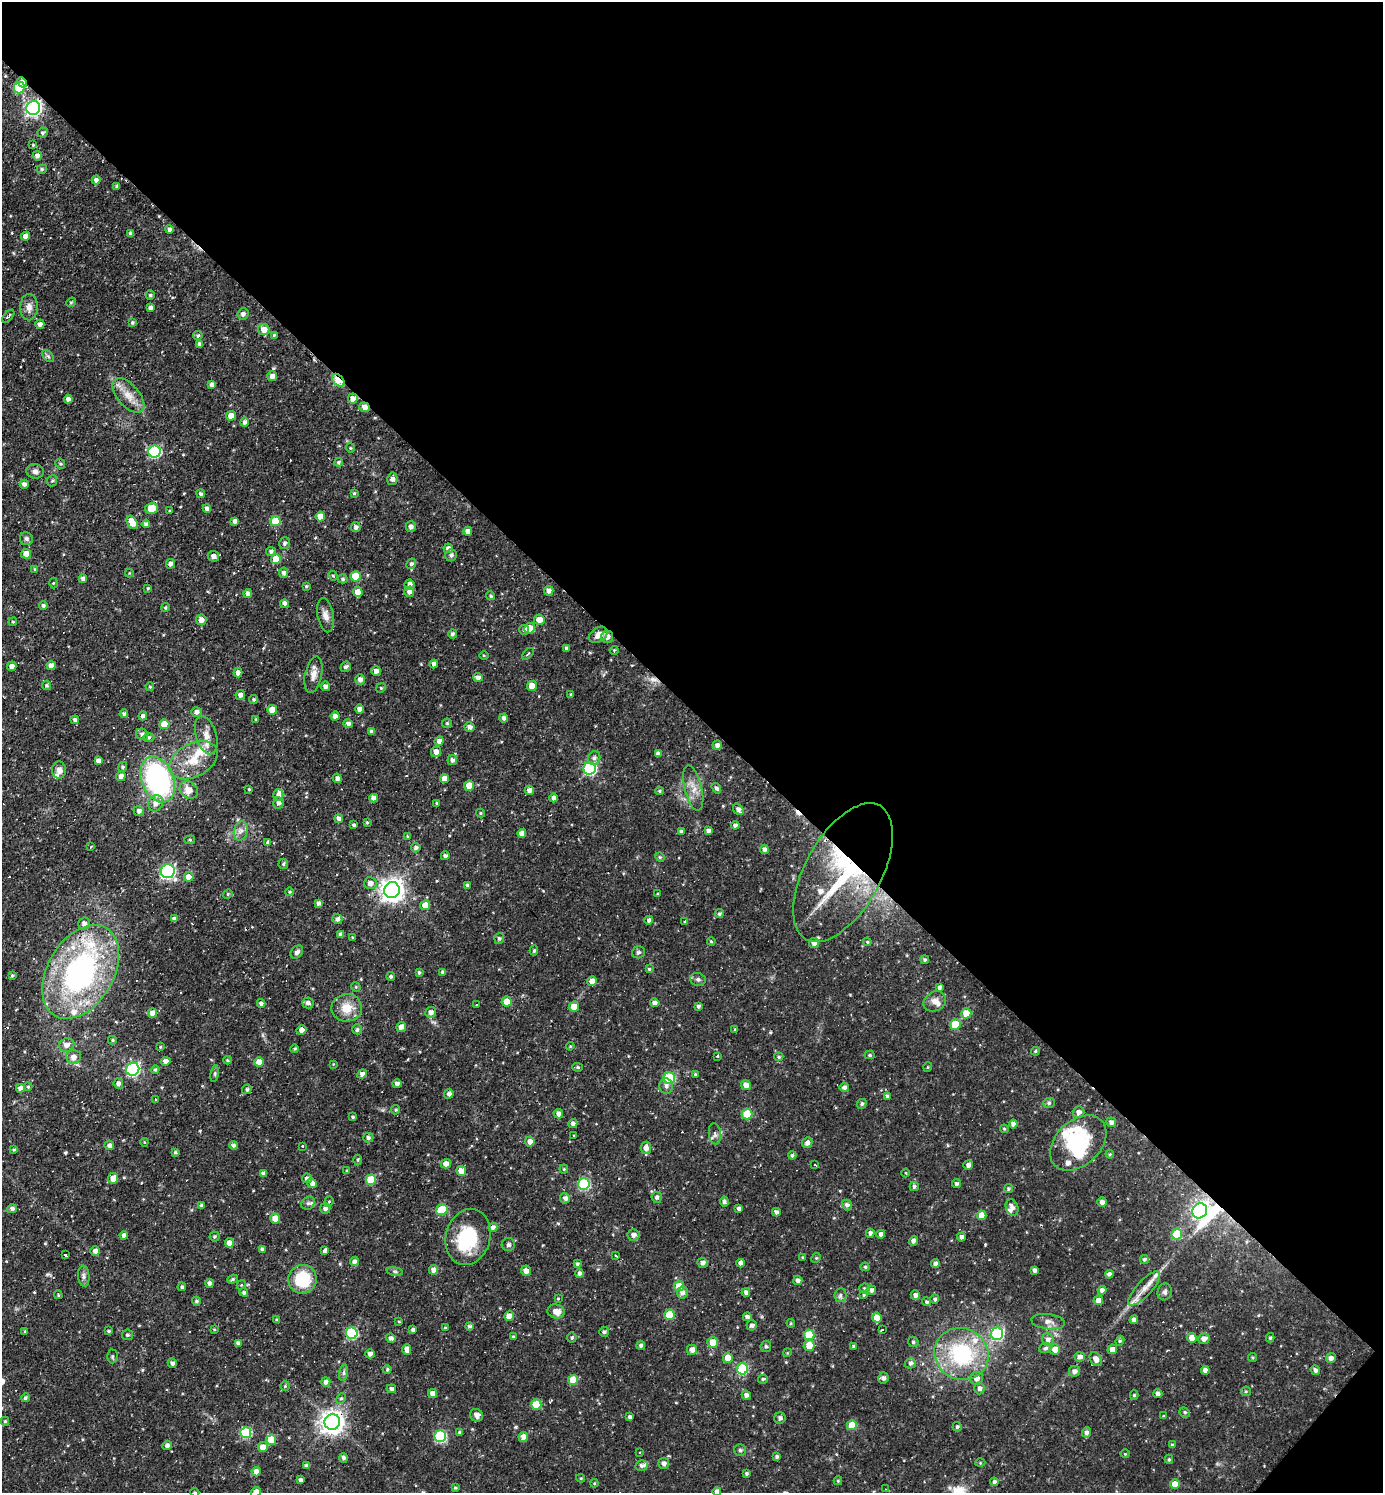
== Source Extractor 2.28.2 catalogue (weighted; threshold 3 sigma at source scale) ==
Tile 8 of 4 x 4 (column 4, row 2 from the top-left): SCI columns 4437-5817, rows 2983-4473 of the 5967 x 5964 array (HDU 1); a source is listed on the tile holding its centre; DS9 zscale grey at full resolution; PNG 1385 x 1495 px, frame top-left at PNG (2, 2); each listed source drawn as its Kron ellipse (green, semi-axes under 4 px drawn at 4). Shown black and unused: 48% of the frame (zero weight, under 2 of 3 exposures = <1% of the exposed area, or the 3 px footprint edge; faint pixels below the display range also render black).
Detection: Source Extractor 2.28.2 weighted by HDU 2 'WHT'; one run over the whole footprint, this tile lists its part. Background 0.107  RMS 0.0065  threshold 0.0293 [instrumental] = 3 sigma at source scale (4.5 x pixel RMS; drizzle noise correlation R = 1.50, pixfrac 1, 0.05/0.05 arcsec/px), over >= 5 px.
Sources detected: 539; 3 inside a brighter object's white glare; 10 cosmic-ray / hot-pixel residue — neither listed nor drawn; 15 inside a brighter listed object's ellipse — not listed separately; of the other 511, all 500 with FLUX_AUTO >= 0.568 (the completeness limit of this list) listed and drawn (11 fainter detections not listed), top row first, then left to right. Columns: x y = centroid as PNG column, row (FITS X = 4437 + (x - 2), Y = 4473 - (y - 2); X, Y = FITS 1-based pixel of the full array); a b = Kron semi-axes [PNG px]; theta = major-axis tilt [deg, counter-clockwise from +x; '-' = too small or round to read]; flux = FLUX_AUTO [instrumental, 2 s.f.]
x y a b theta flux
22 82 5 3 - 4.1
19 88 6 5 - 26
33 108 7 6 - 190
43 132 5 5 - 1.4
33 145 3 3 - 0.65
37 156 4 4 - 2.5
42 169 5 4 - 1.1
96 180 4 4 - 2.7
117 186 3 3 - 1.4
169 230 4 4 - 1.9
131 233 4 4 - 2.1
25 236 4 4 - 4.2
150 295 4 4 - 1.1
71 302 5 4 - 0.87
29 307 13 9 89 4.4
150 308 4 4 - 2.4
243 314 5 5 - 2.5
8 316 8 3 48 1.1
132 323 4 3 - 1
40 324 4 4 - 2.5
264 330 6 5 - 6.4
274 335 4 3 - 0.69
198 336 5 4 - 1.1
200 344 4 4 - 2.5
48 356 7 4 -45 1.3
272 376 5 5 - 3
338 380 7 5 -46 32
212 385 4 4 - 2.6
128 396 21 11 -50 8.8
353 398 5 5 - 5.3
68 399 4 4 - 3.3
365 407 5 5 - 4.3
231 416 5 4 - 7.4
245 422 5 4 - 1.9
350 448 5 4 - 0.79
154 452 6 6 - 74
339 462 4 4 - 1.5
60 464 5 4 - 0.96
35 471 9 7 -7 2.8
392 479 6 5 - 2.3
52 481 6 5 - 1.1
24 484 4 4 - 2.6
354 493 4 4 - 0.92
201 494 4 4 - 1.5
151 508 6 5 - 12
207 509 4 4 - 2.5
170 511 3 2 - 0.75
320 516 5 4 - 7.2
235 521 4 4 - 2.3
275 521 5 5 - 17
132 522 7 4 -58 9.7
146 524 4 4 - 2.4
356 527 5 5 - 2.3
411 527 5 5 - 2.4
468 531 4 4 - 3.4
26 539 7 6 - 1.7
284 543 6 5 - 1.9
448 548 4 4 - 2.5
271 551 5 4 - 1.5
26 554 5 5 - 6.2
451 555 6 5 - 1.8
213 556 6 5 - 3.1
276 559 5 5 - 11
170 564 5 4 - 2.7
411 564 5 4 - 1.6
35 569 4 3 - 0.67
129 573 4 4 - 0.59
284 573 5 4 - 1.9
333 576 5 4 - 0.83
355 576 5 5 - 18
83 579 4 4 - 2.8
343 579 5 4 - 1.2
53 583 5 3 - 0.72
409 585 5 5 - 3
306 586 4 3 - 0.86
148 588 4 3 - 0.78
549 591 5 4 - 3.1
358 592 5 5 - 7.9
409 592 5 5 - 2.9
248 594 4 4 - 3
491 596 4 4 - 1.1
284 603 4 4 - 2.5
43 606 4 4 - 1.8
165 607 5 4 - 0.85
326 615 17 8 -79 4.3
201 620 5 5 - 4
539 620 5 5 - 6
13 622 4 4 - 0.83
529 628 5 5 - 8
524 630 5 4 - 1.4
452 634 4 4 - 1.6
598 635 10 7 34 4.9
607 637 6 6 - 3.4
566 648 3 3 - 1.3
614 650 4 4 - 0.76
528 654 7 2 45 0.69
484 655 4 3 - 0.63
434 664 4 4 - 2.5
12 666 5 4 - 3
51 666 4 4 - 4.7
346 667 6 5 - 1.8
376 671 5 5 - 2.9
238 673 5 4 - 3.6
313 675 18 8 78 5.3
478 677 5 4 - 2.5
360 679 5 5 - 3.3
47 685 4 4 - 1.1
325 686 5 4 - 2.3
532 686 5 5 - 7.7
150 687 4 4 - 0.8
381 688 5 4 - 0.85
571 694 4 3 - 0.72
240 695 5 5 - 2.7
254 699 4 4 - 1.3
359 709 4 4 - 3.1
272 710 5 5 - 8
196 712 5 4 - 2.9
124 714 4 4 - 1.9
143 716 4 4 - 2.6
335 716 4 4 - 3
504 718 4 4 - 2.3
256 719 3 3 - 0.67
75 720 4 4 - 1.9
348 723 5 4 - 2
447 723 5 5 - 0.75
164 724 5 5 - 11
469 727 5 5 - 2.5
371 732 4 3 - 2.2
142 734 6 5 - 2.5
206 735 20 10 -73 7
149 738 5 4 - 1.4
439 741 4 4 - 2.8
717 745 4 4 - 2.5
436 752 5 5 - 4
658 754 4 4 - 2.4
594 758 7 6 - 2.1
193 760 26 16 28 19
452 760 5 5 - 2.3
98 761 4 4 - 2.8
123 767 5 4 - 0.95
590 768 6 6 - 88
59 770 8 7 - 3.2
121 776 5 4 - 3.5
337 778 5 4 - 2.6
444 779 4 4 - 5.8
158 780 24 16 -67 120
469 786 5 5 - 11
693 788 23 8 -76 7.5
716 788 5 4 - 1.6
249 789 3 3 - 0.7
189 790 10 8 -41 6.3
529 790 4 4 - 3.1
659 791 4 3 - 0.76
278 795 5 5 - 2.6
374 798 4 4 - 3
554 798 4 4 - 2.7
156 803 8 7 - 4.9
279 803 5 5 - 2.3
437 803 4 3 - 1
738 809 6 4 -53 2.8
139 811 5 5 - 2.6
480 813 4 4 - 0.86
339 818 4 4 - 2.4
367 822 4 3 - 0.72
354 825 3 3 - 1.3
735 825 4 4 - 2.2
241 831 10 7 78 3.2
708 831 4 4 - 2.2
681 832 4 4 - 2.3
522 833 4 4 - 4.7
407 836 3 3 - 0.64
190 840 5 4 - 0.88
268 842 4 3 - 1.3
91 847 3 3 - 1.7
416 848 4 4 - 1.9
764 849 4 4 - 2.4
445 856 4 4 - 1.7
660 857 5 4 - 0.85
283 864 5 5 - 1.2
168 871 7 7 - 140
843 873 76 38 61 94
189 877 5 4 - 6.8
370 883 6 6 - 3.6
467 885 4 4 - 1.3
392 890 8 8 - 530
290 892 4 3 - 0.83
228 894 5 4 - 0.9
658 894 3 3 - 0.77
318 903 4 3 - 2.1
425 905 5 4 - 6.2
719 914 5 4 - 1.3
174 919 4 4 - 2.5
337 919 5 5 - 2.3
649 920 4 4 - 2.2
685 921 4 3 - 0.6
84 923 6 5 - 2.8
341 935 4 4 - 2.9
353 937 3 3 - 0.65
499 938 5 5 - 1.4
711 941 4 4 - 0.76
867 942 4 3 - 0.67
814 943 5 5 - 3.4
534 950 5 4 - 1
297 952 7 5 48 2.3
638 952 6 6 - 1.3
925 960 4 4 - 1.1
649 969 4 4 - 0.9
81 972 51 33 59 150
443 972 4 3 - 1.8
419 973 4 4 - 1.1
12 975 3 3 - 1
391 976 4 4 - 1.3
698 979 8 6 -7 1.7
592 981 5 4 - 5.4
356 987 5 4 - 0.72
939 987 4 3 - 1.6
935 1001 12 9 30 4.8
507 1002 5 5 - 9.5
261 1003 4 4 - 2
308 1003 5 5 - 2.5
655 1003 5 4 - 2.9
476 1005 3 3 - 1.9
698 1006 3 3 - 1.5
574 1007 5 5 - 6.4
347 1008 15 13 2 11
431 1012 5 5 - 3.2
152 1013 5 4 - 5.4
966 1013 5 5 - 11
955 1024 5 5 - 19
401 1027 5 5 - 3
357 1029 5 4 - 1.3
302 1030 5 4 - 4.2
735 1030 4 3 - 0.92
112 1040 4 4 - 0.87
67 1045 8 6 22 4.4
570 1046 4 4 - 0.74
160 1047 4 3 - 0.66
295 1049 4 3 - 0.88
1035 1051 4 3 - 0.82
870 1055 5 4 - 0.97
717 1056 3 2 - 0.73
73 1057 7 7 - 4.5
779 1057 5 4 - 1
227 1060 4 4 - 0.75
166 1061 5 4 - 3
259 1062 5 4 - 6.2
333 1064 3 3 - 0.57
578 1067 5 4 - 1
928 1067 5 3 - 0.59
133 1069 7 6 - 100
155 1070 4 4 - 1.1
215 1074 8 4 82 1.1
362 1074 5 4 - 4.2
695 1074 3 3 - 0.72
669 1078 6 5 - 50
118 1083 5 4 - 2.6
397 1084 4 4 - 2.5
746 1085 5 5 - 4
666 1086 8 6 -82 2.9
28 1087 4 3 - 0.81
844 1087 5 4 - 2.2
20 1088 4 4 - 3
247 1089 5 4 - 1.3
449 1094 5 5 - 2.2
887 1096 4 4 - 2
155 1099 3 3 - 7
1049 1103 6 5 - 1.4
862 1104 5 4 - 1.4
396 1110 5 4 - 0.95
1079 1112 6 5 - 2.9
558 1114 5 4 - 3
747 1114 5 5 - 25
353 1117 4 3 - 1.1
1111 1122 5 4 - 2.7
573 1124 4 4 - 2.4
1013 1124 4 4 - 2.6
1004 1129 4 4 - 0.81
715 1134 10 6 -84 2.6
574 1136 4 2 - 0.57
368 1138 5 5 - 2
144 1142 4 4 - 0.66
530 1142 5 4 - 3.6
807 1143 5 5 - 3.3
1078 1143 32 22 43 41
109 1145 5 4 - 2.6
234 1145 4 4 - 1.7
302 1146 3 3 - 2.8
646 1148 6 5 - 3.9
14 1150 4 3 - 0.95
175 1152 4 3 - 1.1
1110 1154 4 4 - 0.95
792 1155 4 4 - 1.3
358 1160 5 3 - 0.87
446 1164 5 5 - 4.5
815 1165 3 2 - 0.76
968 1165 5 5 - 2.7
564 1169 4 4 - 0.84
347 1171 3 3 - 0.92
461 1171 5 4 - 6.2
906 1173 4 3 - 0.69
264 1174 4 4 - 2.5
113 1178 5 5 - 5.9
307 1178 5 4 - 2.3
371 1180 5 5 - 22
312 1183 5 4 - 2.5
584 1184 6 5 - 58
956 1184 5 4 - 1.4
914 1186 4 4 - 1.3
1008 1189 4 4 - 0.98
657 1197 5 5 - 1.7
565 1198 5 5 - 2.8
329 1202 5 4 - 0.91
724 1202 5 4 - 1.9
1102 1202 5 4 - 2.8
308 1203 7 6 - 1.9
847 1205 5 5 - 2.4
201 1206 3 3 - 1.6
1012 1208 8 6 -70 3.2
12 1209 5 4 - 3
325 1209 5 5 - 2.3
739 1209 4 3 - 2.1
442 1210 6 5 - 23
1200 1211 8 7 - 190
776 1212 4 4 - 2.2
982 1215 5 4 - 8
275 1218 5 5 - 8.2
493 1227 5 4 - 2.8
870 1233 4 4 - 1.9
881 1234 4 4 - 2.4
1177 1234 5 5 - 28
124 1235 4 4 - 2.4
634 1235 6 5 - 3.5
215 1236 5 5 - 1.1
468 1237 28 22 75 36
961 1237 4 4 - 2.2
913 1241 5 4 - 2
229 1243 5 4 - 4.3
508 1245 7 6 - 1.6
263 1249 4 4 - 2
325 1250 3 3 - 36
95 1251 5 5 - 2.5
65 1255 3 3 - 1.3
616 1256 3 2 - 0.73
803 1257 3 2 - 0.71
816 1258 5 4 - 0.8
1144 1259 4 4 - 1.4
354 1261 4 4 - 2.4
702 1263 5 5 - 2.7
741 1263 4 4 - 2.9
577 1264 4 4 - 1.3
935 1264 4 4 - 2.3
865 1267 4 4 - 1.2
434 1270 4 4 - 4.9
1035 1270 4 4 - 2.4
395 1271 8 4 -9 1.2
526 1271 5 5 - 3.6
580 1273 4 4 - 2
1109 1274 4 4 - 2
84 1276 10 5 -86 2.3
233 1279 5 4 - 1.1
303 1279 14 14 - 27
798 1280 5 4 - 2.3
209 1283 4 4 - 2.2
241 1285 5 3 - 0.67
679 1286 5 5 - 16
182 1287 4 4 - 1.6
864 1288 5 5 - 1.3
1144 1288 22 7 48 7.8
871 1290 5 4 - 2.1
1102 1290 4 4 - 2.7
244 1292 5 4 - 1.2
746 1292 4 4 - 2.4
1165 1292 8 7 - 2.1
682 1293 6 5 - 2.9
58 1295 4 3 - 0.73
840 1295 7 6 - 2.2
863 1295 4 4 - 0.76
915 1295 5 4 - 2.6
558 1298 3 2 - 0.63
935 1299 4 4 - 1.5
1098 1300 5 4 - 4.4
196 1301 4 4 - 1.3
927 1302 4 4 - 1.2
556 1311 9 7 -16 6.1
669 1315 5 5 - 23
509 1316 5 5 - 7.1
747 1317 4 4 - 2.4
877 1318 5 5 - 7.5
277 1320 4 3 - 1.6
1134 1320 4 4 - 3.2
399 1321 4 3 - 0.74
1048 1322 17 7 -7 4.1
791 1323 4 4 - 0.71
752 1325 5 5 - 2.3
469 1326 4 4 - 1.6
445 1328 3 3 - 0.63
214 1329 3 3 - 0.68
882 1329 3 3 - 2.3
413 1330 4 4 - 2.1
25 1331 4 3 - 0.77
109 1331 4 4 - 1.2
604 1332 5 5 - 1.4
352 1333 6 5 - 55
997 1334 6 6 - 69
127 1335 5 5 - 1.4
809 1335 5 5 - 24
513 1337 3 3 - 1.2
391 1338 5 4 - 2.2
572 1338 5 5 - 1.1
1192 1338 5 4 - 6.5
1270 1338 4 3 - 0.98
1048 1339 6 5 - 2.7
1204 1339 6 5 - 3.5
1120 1341 5 4 - 1
712 1342 5 5 - 11
913 1342 5 5 - 1.3
238 1343 4 4 - 2
641 1345 4 4 - 1.8
809 1345 5 5 - 9.2
766 1346 5 5 - 1.4
853 1346 4 3 - 0.85
1045 1348 6 5 - 1.4
1055 1349 5 5 - 5.1
1112 1349 5 4 - 3.8
407 1350 5 4 - 4.8
692 1350 5 5 - 3.7
787 1353 4 3 - 0.59
370 1354 4 4 - 2.6
961 1354 27 25 -31 65
112 1356 7 5 90 1.3
1080 1357 5 4 - 2.9
728 1358 5 5 - 11
1253 1358 5 3 - 0.72
1331 1358 5 4 - 3
1096 1359 7 5 -58 4.1
172 1363 5 4 - 2.1
910 1363 5 5 - 2.2
387 1369 4 3 - 0.93
743 1369 6 5 - 49
1205 1370 4 4 - 3.8
1315 1370 5 4 - 2.3
1074 1371 5 5 - 2.6
344 1373 8 4 82 1.5
883 1378 6 5 - 2.3
977 1378 6 6 - 3.3
763 1379 5 4 - 1.1
573 1380 5 5 - 14
326 1382 5 4 - 2.6
285 1386 5 5 - 0.95
979 1388 6 5 - 2.2
391 1389 5 4 - 2
1246 1391 5 4 - 0.88
433 1393 4 4 - 5.5
1158 1394 4 4 - 2.2
746 1395 4 4 - 2.7
1134 1395 5 4 - 0.98
25 1398 4 4 - 1.2
341 1398 5 4 - 1.1
536 1405 5 5 - 18
1185 1412 5 4 - 1.1
477 1415 7 6 - 3.7
1164 1416 3 3 - 1.7
630 1417 4 3 - 1.7
780 1418 6 5 - 1.9
5 1421 4 4 - 0.95
332 1422 8 7 - 520
852 1425 5 5 - 14
957 1427 4 4 - 1.2
1086 1432 5 4 - 2.6
246 1433 5 5 - 48
460 1433 4 4 - 1.6
440 1436 6 6 - 59
523 1437 5 4 - 4.9
271 1440 5 5 - 17
167 1445 5 4 - 2.4
1173 1445 4 4 - 1.5
263 1447 5 5 - 6.8
740 1450 6 6 - 1.3
640 1452 3 2 - 0.63
1125 1454 4 4 - 0.68
777 1457 4 3 - 1.6
344 1458 5 4 - 2.1
1169 1459 4 4 - 1
664 1463 5 5 - 2.7
980 1463 5 3 - 0.61
307 1466 4 3 - 2.1
641 1466 6 5 - 1.9
256 1472 5 4 - 4.3
746 1473 3 3 - 1.2
581 1478 4 4 - 0.8
301 1480 4 4 - 2.1
838 1481 4 4 - 0.78
994 1482 4 4 - 1.7
594 1483 4 3 - 0.59
1175 1484 5 4 - 8.3
455 1488 4 3 - 0.94
886 1489 4 2 - 1.2
195 1492 5 3 - 0.81
256 1492 5 4 - 4.3
717 1492 4 4 - 3.2
Overlapping masked pixels (flux is a lower limit): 7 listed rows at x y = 22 82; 19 88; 338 380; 365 407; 607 637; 843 873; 332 1422
Isophote crosses this tile's border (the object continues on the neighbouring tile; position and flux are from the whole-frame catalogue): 4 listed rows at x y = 5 1421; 195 1492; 256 1492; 717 1492